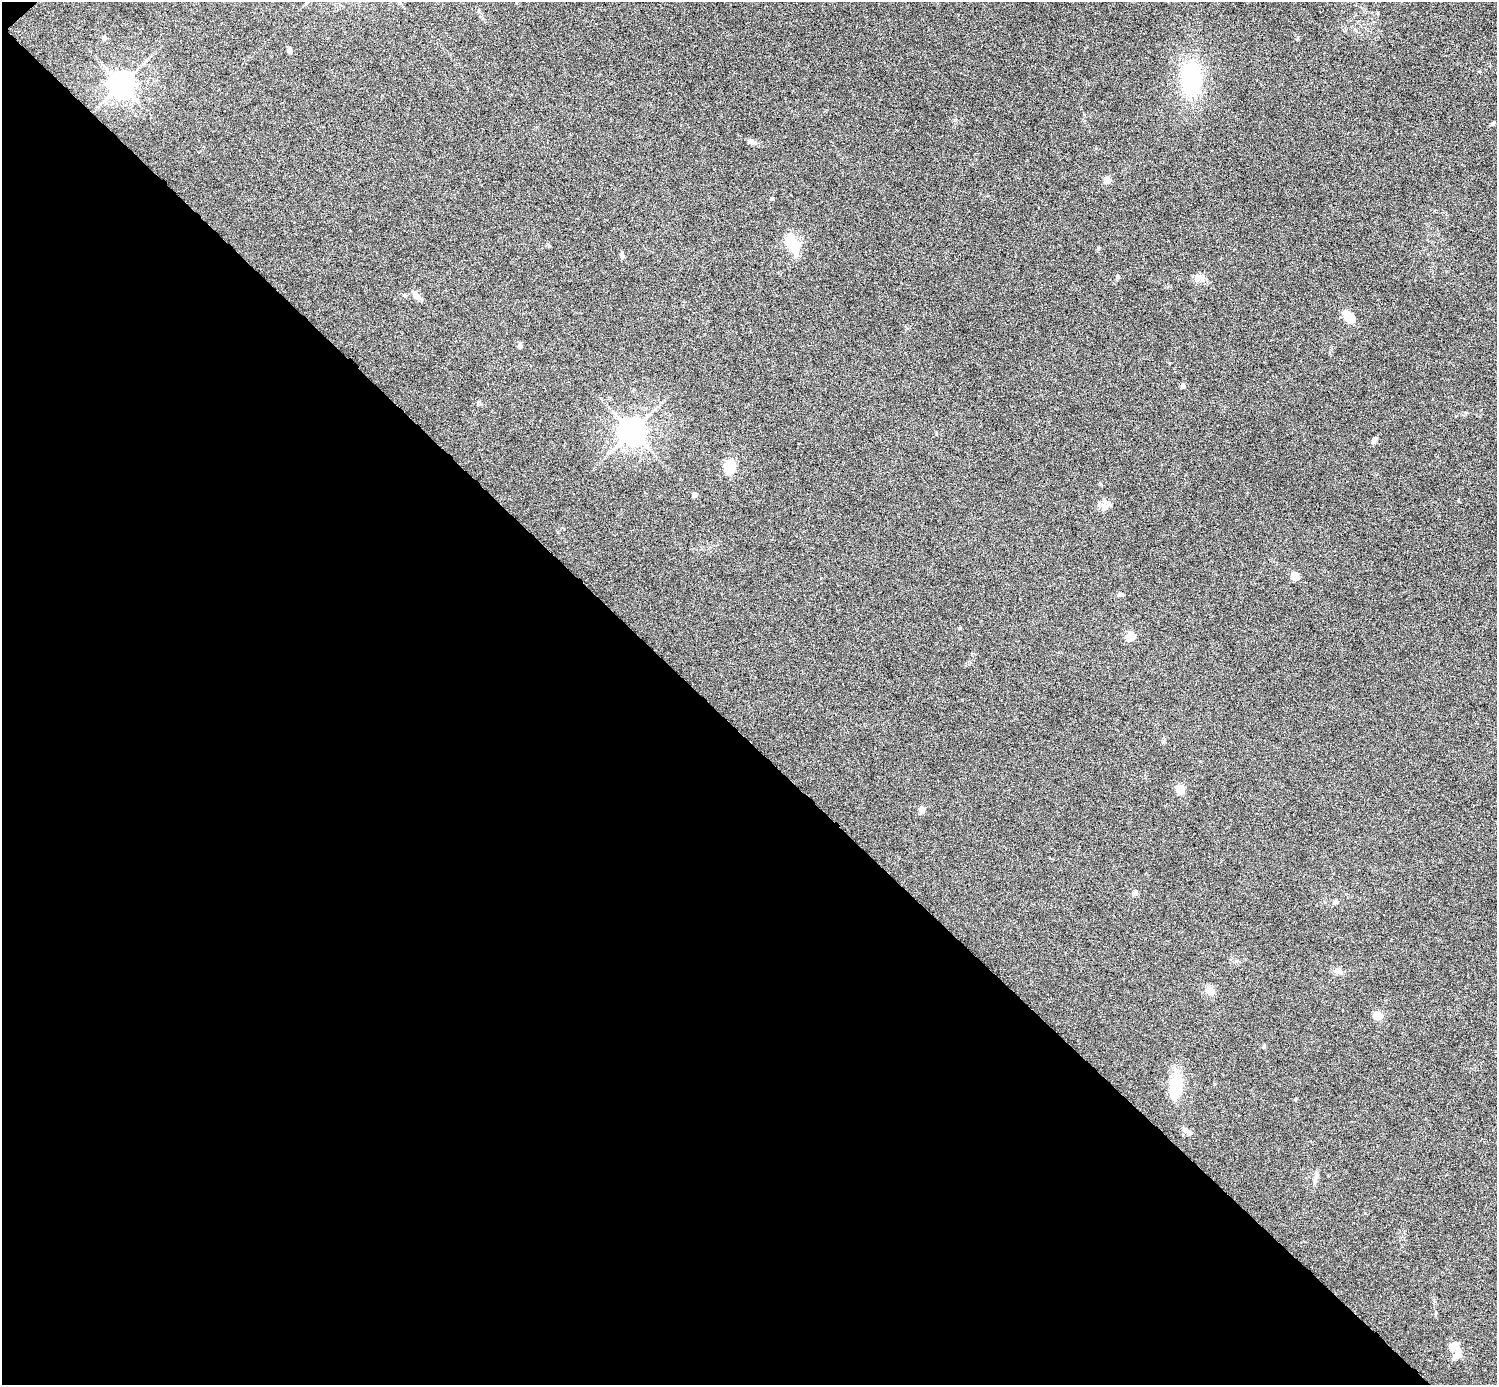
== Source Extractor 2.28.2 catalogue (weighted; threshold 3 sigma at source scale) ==
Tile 9 of 4 x 4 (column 1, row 3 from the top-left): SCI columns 1-1495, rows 1680-3062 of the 5981 x 5981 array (HDU 1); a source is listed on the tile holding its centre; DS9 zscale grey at full resolution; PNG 1499 x 1387 px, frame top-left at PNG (2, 2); no overlay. Shown black and unused: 47% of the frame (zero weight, under 4 of 8 exposures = <1% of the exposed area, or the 3 px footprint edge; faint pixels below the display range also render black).
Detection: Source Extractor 2.28.2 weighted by HDU 2 'WHT'; one run over the whole footprint, this tile lists its part. Background 0.0442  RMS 0.0039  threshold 0.0158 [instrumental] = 3 sigma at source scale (4.09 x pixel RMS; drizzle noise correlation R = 1.36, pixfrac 0.8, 0.05/0.05 arcsec/px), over >= 5 px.
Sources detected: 37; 2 inside a brighter object's white glare — not listed; the other 35 listed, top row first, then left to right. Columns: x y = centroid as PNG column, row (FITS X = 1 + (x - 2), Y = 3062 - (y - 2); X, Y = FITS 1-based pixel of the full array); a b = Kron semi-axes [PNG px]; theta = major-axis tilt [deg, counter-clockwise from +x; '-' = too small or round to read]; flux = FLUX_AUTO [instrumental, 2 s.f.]
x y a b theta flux
104 38 5 4 - 1.3
289 50 6 5 - 0.89
1191 79 33 22 87 27
122 85 8 7 - 370
1493 123 7 4 45 0.6
751 142 10 6 -25 1.4
1107 180 4 4 - 5.9
772 199 4 4 - 0.76
792 243 25 12 -61 9
622 255 7 5 -84 0.99
1198 277 12 6 -24 1.7
404 295 5 4 - 0.44
416 295 14 7 -56 1.7
1348 319 13 11 -45 4
520 346 4 4 - 2.1
1183 386 4 4 - 1.9
632 431 8 8 - 430
1374 440 9 5 53 0.98
730 467 12 10 76 7.8
694 495 4 4 - 2.1
1104 508 9 8 - 1.8
1295 576 5 4 - 8.3
1120 594 7 5 10 0.72
959 628 4 4 - 0.39
1130 637 5 5 - 9.9
1180 789 7 6 - 5.9
922 810 5 5 - 2.4
1135 893 7 5 33 0.79
1334 902 8 5 28 0.72
1338 971 8 6 -23 2.4
1209 990 9 7 -40 3.3
1378 1016 5 4 - 11
1175 1088 31 16 84 9.5
1315 1179 9 4 -82 0.91
1458 1352 20 7 89 2.5
Unlisted compact peaks at least as high as the median listed source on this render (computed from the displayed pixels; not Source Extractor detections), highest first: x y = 1118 277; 1098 248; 1190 1133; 549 246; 1100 484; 481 404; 1458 501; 1264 1047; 1297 39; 1378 13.